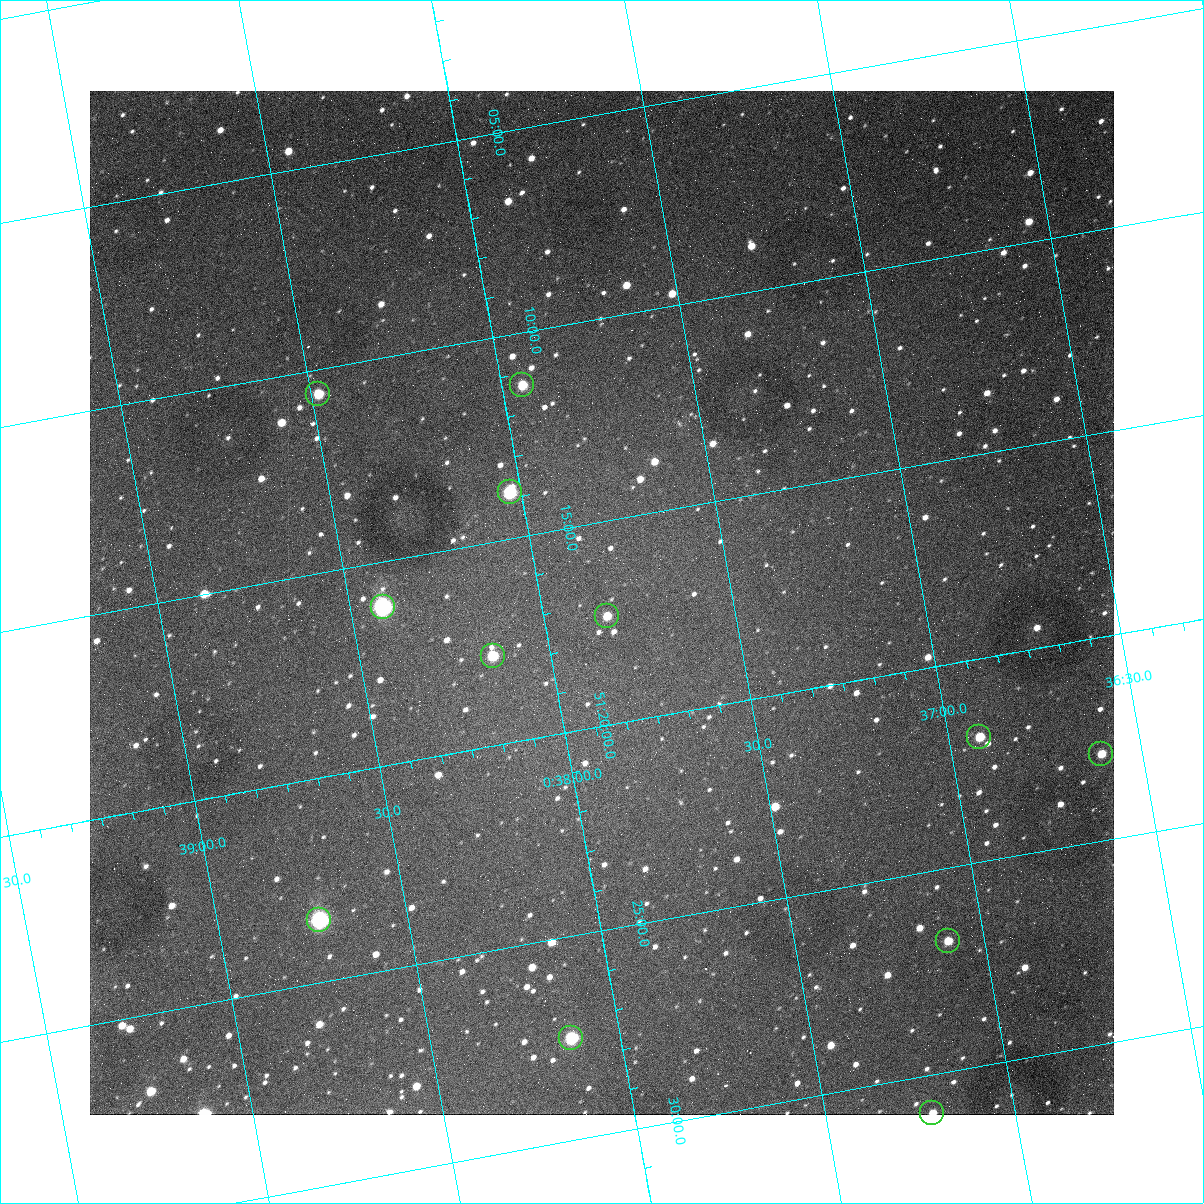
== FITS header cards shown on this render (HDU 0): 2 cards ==
NAXIS1  =                 1024
NAXIS2  =                 1024

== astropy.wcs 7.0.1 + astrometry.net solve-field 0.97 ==
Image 1024 x 1024 px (HDU 0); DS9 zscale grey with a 90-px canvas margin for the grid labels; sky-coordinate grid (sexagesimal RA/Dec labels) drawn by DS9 from the SOLVED WCS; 12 Tycho-2 reference stars matched to detected sources circled (green)
Header WCS: none
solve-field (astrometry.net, Tycho-2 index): SOLVED blind (the file carries no WCS)
Solved WCS: RA---TAN-SIP/DEC--TAN-SIP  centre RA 00:37:51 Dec +51:17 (9.46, +51.28 deg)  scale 1.49 arcsec/px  FOV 25.5' x 25.5'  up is -170 deg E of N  parity flipped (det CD > 0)
(file carries no celestial WCS; the grid is the blind solution)
Tycho-2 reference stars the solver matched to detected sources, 12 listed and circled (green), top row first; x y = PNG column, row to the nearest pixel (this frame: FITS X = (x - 90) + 1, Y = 1024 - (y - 91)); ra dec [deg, ICRS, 3 dp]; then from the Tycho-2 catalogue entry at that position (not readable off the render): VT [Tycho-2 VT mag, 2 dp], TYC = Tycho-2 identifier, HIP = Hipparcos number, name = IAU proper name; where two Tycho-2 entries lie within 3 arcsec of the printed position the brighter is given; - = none
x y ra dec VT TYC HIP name
522 385 9.486 +51.188 10.87 3261-2086-1 - -
318 394 9.620 +51.177 10.71 3261-2090-1 - -
510 492 9.507 +51.231 9.24 3261-2068-1 - -
383 607 9.604 +51.268 7.70 3261-1879-1 3018 -
607 616 9.459 +51.289 11.04 3261-1703-1 - -
493 656 9.538 +51.296 10.24 3261-1493-1 - -
979 737 9.229 +51.365 11.03 3261-2198-1 - -
1101 754 9.152 +51.381 11.06 3261-1519-1 - -
319 920 9.683 +51.391 7.88 3261-1837-1 - -
948 941 9.274 +51.446 10.91 3261-1253-1 - -
571 1038 9.532 +51.458 9.03 3261-1423-1 - -
932 1113 9.305 +51.516 11.13 3261-2117-1 - -